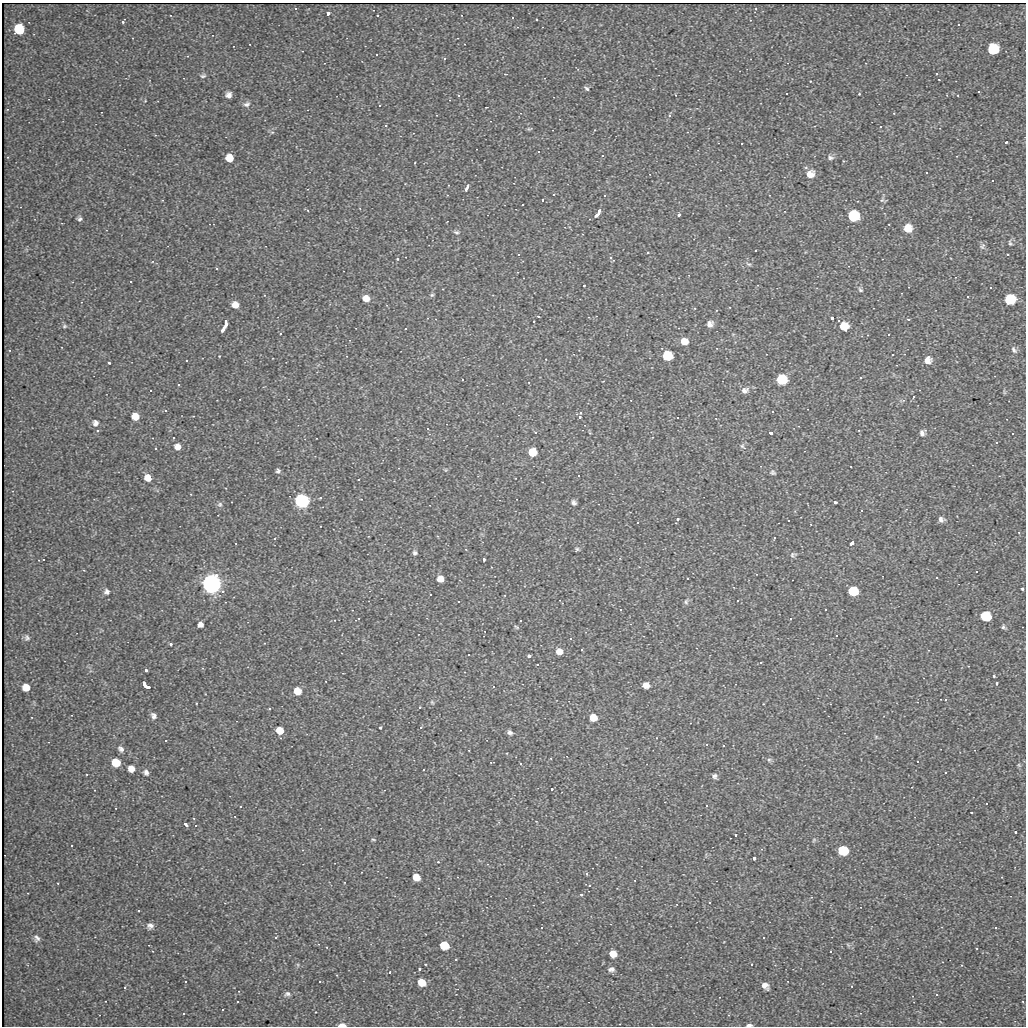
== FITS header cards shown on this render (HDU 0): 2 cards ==
NAXIS1  =                 1024
NAXIS2  =                 1024

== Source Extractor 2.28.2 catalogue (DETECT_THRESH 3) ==
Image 1024 x 1024 px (HDU 0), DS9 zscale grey, 1 PNG px = 1 image px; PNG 1028 x 1028 px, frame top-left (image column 1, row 1024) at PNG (2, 3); no overlay
Background 37.8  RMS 7.6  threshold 22.8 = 3 sigma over >= 5 px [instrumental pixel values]
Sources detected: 281; all 281 listed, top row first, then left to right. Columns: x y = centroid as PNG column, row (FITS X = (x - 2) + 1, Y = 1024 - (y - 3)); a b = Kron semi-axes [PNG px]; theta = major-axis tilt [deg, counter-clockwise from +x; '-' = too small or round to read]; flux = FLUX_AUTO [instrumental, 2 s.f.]
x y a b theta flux
296 8 3 2 - 6.2e+02
328 13 4 3 - 4.3e+03
378 15 3 2 - 6.6e+02
513 17 3 3 - 4.0e+03
536 19 3 2 - 4.6e+02
123 22 3 3 - 6.6e+02
959 24 2 2 - 5.0e+02
19 30 8 8 - 1.4e+04
993 50 9 8 - 1.6e+04
377 54 3 2 - 7.2e+02
445 58 3 3 - 4.2e+03
937 73 4 3 - 5.3e+02
203 76 9 6 17 1.2e+03
939 80 3 2 - 2.9e+02
810 81 2 2 - 3.2e+02
586 88 6 4 -40 9.8e+02
979 91 3 2 - 6.0e+02
787 93 3 3 - 4.6e+03
859 94 3 3 - 4.1e+02
228 95 6 6 - 2.3e+03
459 95 3 3 - 5.1e+02
676 95 3 2 - 3.7e+02
958 95 3 2 - 3.6e+02
246 104 10 7 25 1.8e+03
380 105 3 3 - 4.5e+02
486 107 3 2 - 3.0e+02
894 113 2 2 - 3.8e+02
669 115 5 3 - 6.2e+02
386 125 3 3 - 2.5e+03
881 126 3 3 - 1.1e+03
529 129 6 4 3 6.3e+02
272 132 6 4 -17 7.1e+02
1006 142 3 2 - 8.3e+02
742 143 3 3 - 1.2e+03
539 151 2 2 - 3.7e+02
603 155 3 3 - 3.5e+03
831 157 9 7 -26 1.5e+03
229 158 7 7 - 6.8e+03
844 161 3 3 - 4.0e+02
927 172 3 2 - 8.7e+02
810 174 10 9 - 4.7e+03
993 180 3 2 - 7.2e+02
466 188 7 3 65 1.8e+03
554 194 3 2 - 8.7e+02
605 195 3 3 - 1.5e+03
543 200 3 3 - 1.5e+03
882 200 7 4 44 8.5e+02
523 204 3 3 - 5.6e+03
307 210 4 2 - 4.0e+02
598 213 9 3 59 3.5e+03
679 214 3 3 - 1.4e+03
853 216 8 7 - 3.2e+04
80 219 6 5 - 1.1e+03
889 224 2 2 - 4.0e+02
908 228 9 8 - 6.7e+03
456 232 8 6 -8 1.1e+03
1010 243 7 4 -65 7.1e+02
982 246 9 6 68 1.2e+03
756 250 3 2 - 7.1e+02
648 252 3 3 - 6.5e+03
519 254 3 3 - 1.1e+03
1008 254 3 3 - 3.8e+03
611 257 3 3 - 3.5e+03
397 259 4 3 - 4.0e+02
748 264 8 4 -26 8.4e+02
217 268 3 2 - 5.1e+02
131 281 3 3 - 4.5e+03
584 285 3 2 - 4.4e+02
909 287 3 2 - 3.1e+02
991 287 3 3 - 1.7e+03
860 290 8 5 -45 1.0e+03
264 295 4 3 - 3.5e+02
432 295 6 5 - 7.6e+02
968 296 3 3 - 1.3e+03
366 299 7 6 - 4.6e+03
1009 300 8 7 - 1.9e+04
235 305 7 6 - 4.7e+03
538 316 3 2 - 5.0e+02
832 318 3 3 - 1.6e+03
908 319 4 3 - 6.0e+02
839 320 3 3 - 7.7e+02
534 321 3 3 - 1.7e+03
226 323 7 3 87 2.9e+03
710 324 7 6 - 2.7e+03
64 326 6 5 - 8.1e+02
844 326 8 7 - 8.7e+03
223 329 6 3 66 2.6e+03
280 333 3 3 - 8.6e+02
889 334 3 3 - 1.3e+03
684 342 7 7 - 6.0e+03
9 350 3 2 - 3.4e+02
1014 350 11 6 -52 1.6e+03
893 354 3 3 - 6.4e+03
219 356 3 3 - 3.6e+02
667 356 7 6 - 3.4e+04
187 360 3 3 - 1.2e+03
928 360 8 8 - 3.8e+03
109 363 3 3 - 7.5e+02
861 377 3 3 - 5.9e+02
463 379 3 3 - 2.1e+03
781 380 7 7 - 3.4e+04
179 384 3 3 - 1.0e+03
151 390 3 3 - 1.1e+03
745 390 10 8 19 2.5e+03
1004 392 7 4 -72 6.3e+02
914 396 4 3 - 5.0e+02
631 400 2 2 - 2.6e+02
166 410 3 3 - 1.1e+03
773 411 3 3 - 1.1e+03
581 412 4 4 - 7.1e+02
135 417 7 6 - 6.3e+03
580 417 3 3 - 8.4e+02
678 417 2 2 - 3.9e+02
95 423 8 7 - 2.0e+03
428 428 3 3 - 2.9e+03
98 430 4 4 - 7.5e+02
536 432 3 3 - 8.7e+03
771 433 4 3 - 2.0e+03
922 433 8 7 - 1.9e+03
1013 433 3 2 - 7.6e+02
174 437 3 3 - 2.8e+03
997 442 3 3 - 4.9e+02
743 446 10 5 -37 1.1e+03
178 447 7 7 - 3.6e+03
156 448 3 3 - 1.6e+03
532 452 6 6 - 1.5e+04
851 466 3 2 - 4.3e+02
446 470 6 4 90 5.5e+02
278 471 6 6 - 1.1e+03
773 472 7 5 -44 9.0e+02
579 475 3 3 - 1.6e+03
148 478 7 6 - 5.3e+03
359 479 2 2 - 4.3e+02
302 501 6 6 - 3.1e+05
835 502 3 3 - 1.2e+03
574 503 6 5 - 1.3e+03
220 504 8 7 - 1.2e+03
862 510 2 2 - 4.5e+02
678 519 3 3 - 1.3e+03
941 519 8 7 - 1.8e+03
789 520 3 2 - 6.0e+02
638 522 3 3 - 3.9e+03
321 526 3 2 - 3.2e+02
775 537 3 3 - 1.3e+03
275 538 3 3 - 4.3e+02
236 543 2 2 - 4.4e+02
852 543 4 3 - 1.8e+03
577 549 6 4 63 7.7e+02
415 553 7 6 - 1.2e+03
793 555 8 6 25 1.1e+03
43 559 3 2 - 5.7e+02
484 559 4 3 - 1.1e+03
84 570 3 2 - 3.4e+02
977 571 3 2 - 5.2e+02
937 577 3 3 - 4.2e+03
688 578 3 2 - 8.3e+02
440 579 6 6 - 4.8e+03
211 584 7 6 - 1.4e+06
1022 588 3 3 - 1.7e+03
223 591 3 3 - 9.5e+03
853 591 7 6 - 2.3e+04
107 592 8 7 - 1.6e+03
431 594 3 3 - 3.9e+03
505 595 3 2 - 3.4e+02
738 600 3 3 - 1.3e+03
459 601 3 2 - 1.0e+03
686 602 7 5 76 1.1e+03
621 609 3 3 - 1.7e+03
826 609 3 3 - 1.6e+03
985 616 8 7 - 2.0e+04
791 618 3 3 - 4.8e+02
335 620 2 2 - 2.8e+02
521 620 3 3 - 2.0e+03
200 624 6 6 - 2.1e+03
516 627 7 3 -36 6.9e+02
1003 627 7 5 -31 1.1e+03
836 635 2 2 - 4.3e+02
27 638 9 7 85 1.5e+03
571 638 3 3 - 1.6e+03
171 644 3 3 - 1.2e+03
582 649 3 3 - 2.3e+03
559 651 7 7 - 4.6e+03
469 654 3 3 - 1.9e+03
529 656 3 3 - 3.1e+03
761 662 3 3 - 1.7e+03
538 664 3 2 - 9.7e+02
146 670 3 3 - 2.0e+03
994 676 3 3 - 8.2e+02
997 683 4 3 - 7.3e+02
646 685 7 6 - 3.5e+03
146 686 9 4 -41 4.4e+03
493 686 3 3 - 1.0e+03
26 687 6 6 - 5.6e+03
297 691 7 6 - 7.6e+03
946 699 3 3 - 3.2e+03
432 702 6 5 - 7.4e+02
420 707 3 3 - 2.9e+03
270 708 3 3 - 9.5e+02
154 716 9 7 -66 2.0e+03
593 717 6 6 - 7.9e+03
380 727 3 3 - 1.2e+03
421 727 3 3 - 2.1e+03
280 730 7 6 - 8.4e+03
510 732 6 5 - 1.5e+03
876 737 5 4 - 6.1e+02
166 740 3 3 - 1.1e+04
707 744 3 3 - 4.4e+02
723 745 3 2 - 5.4e+02
121 749 9 6 -51 1.8e+03
469 750 2 2 - 3.1e+02
507 753 3 2 - 3.1e+02
551 758 3 2 - 3.5e+02
769 760 6 5 - 9.5e+02
918 761 3 2 - 9.0e+02
116 762 7 6 - 1.1e+04
491 762 4 2 - 3.5e+02
521 763 3 3 - 1.2e+03
1019 765 6 5 - 7.4e+02
131 768 7 6 - 3.8e+03
424 769 3 2 - 6.5e+02
146 772 7 6 - 1.7e+03
946 772 3 2 - 6.4e+02
87 774 2 2 - 4.1e+02
714 776 6 6 - 1.5e+03
552 789 3 3 - 2.9e+03
987 803 3 2 - 4.4e+02
707 805 3 2 - 5.1e+02
241 806 3 2 - 9.3e+02
116 808 2 2 - 2.7e+02
971 812 3 2 - 5.7e+02
194 818 4 4 - 4.3e+02
186 824 4 3 - 2.9e+03
196 825 3 3 - 1.3e+03
1015 832 3 2 - 6.8e+02
736 834 3 3 - 9.6e+03
373 840 6 3 -9 5.2e+02
814 840 7 4 46 6.8e+02
72 845 3 3 - 1.8e+03
842 850 7 7 - 2.1e+04
754 858 4 3 - 5.7e+03
438 862 4 4 - 4.1e+02
416 877 6 6 - 5.7e+03
58 883 2 2 - 4.3e+02
590 885 3 3 - 5.1e+02
438 888 3 2 - 2.8e+02
581 895 4 4 - 6.7e+02
710 902 3 3 - 1.3e+03
139 910 3 3 - 1.5e+03
150 926 8 7 - 2.2e+03
542 927 2 2 - 5.7e+02
996 927 3 3 - 1.5e+03
276 937 3 3 - 5.5e+03
764 937 3 3 - 1.9e+03
37 938 10 7 -81 2.0e+03
444 945 7 6 - 1.3e+04
848 945 6 4 -56 6.6e+02
327 947 2 2 - 3.8e+02
831 951 3 2 - 7.1e+02
613 953 7 7 - 5.2e+03
456 959 3 3 - 6.3e+02
752 964 3 3 - 1.4e+03
298 965 6 4 -72 6.5e+02
962 965 3 3 - 4.6e+02
420 969 3 3 - 1.8e+03
611 969 8 6 11 1.8e+03
390 972 3 2 - 8.5e+02
186 981 3 3 - 1.1e+03
320 981 3 3 - 3.6e+03
421 982 8 6 -40 6.1e+03
765 986 8 6 -42 2.8e+03
852 986 3 3 - 5.2e+02
125 987 3 3 - 1.5e+03
287 994 10 7 11 1.9e+03
937 994 3 3 - 3.1e+03
238 1001 3 3 - 4.6e+03
1023 1001 3 2 - 4.3e+02
223 1009 3 2 - 7.3e+02
316 1012 3 2 - 2.9e+02
184 1013 3 3 - 3.9e+03
342 1025 6 3 0 7.3e+03
749 1025 7 3 2 1.3e+03
At the frame edge (FLAGS 8, measured only in part): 2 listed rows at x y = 342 1025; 749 1025